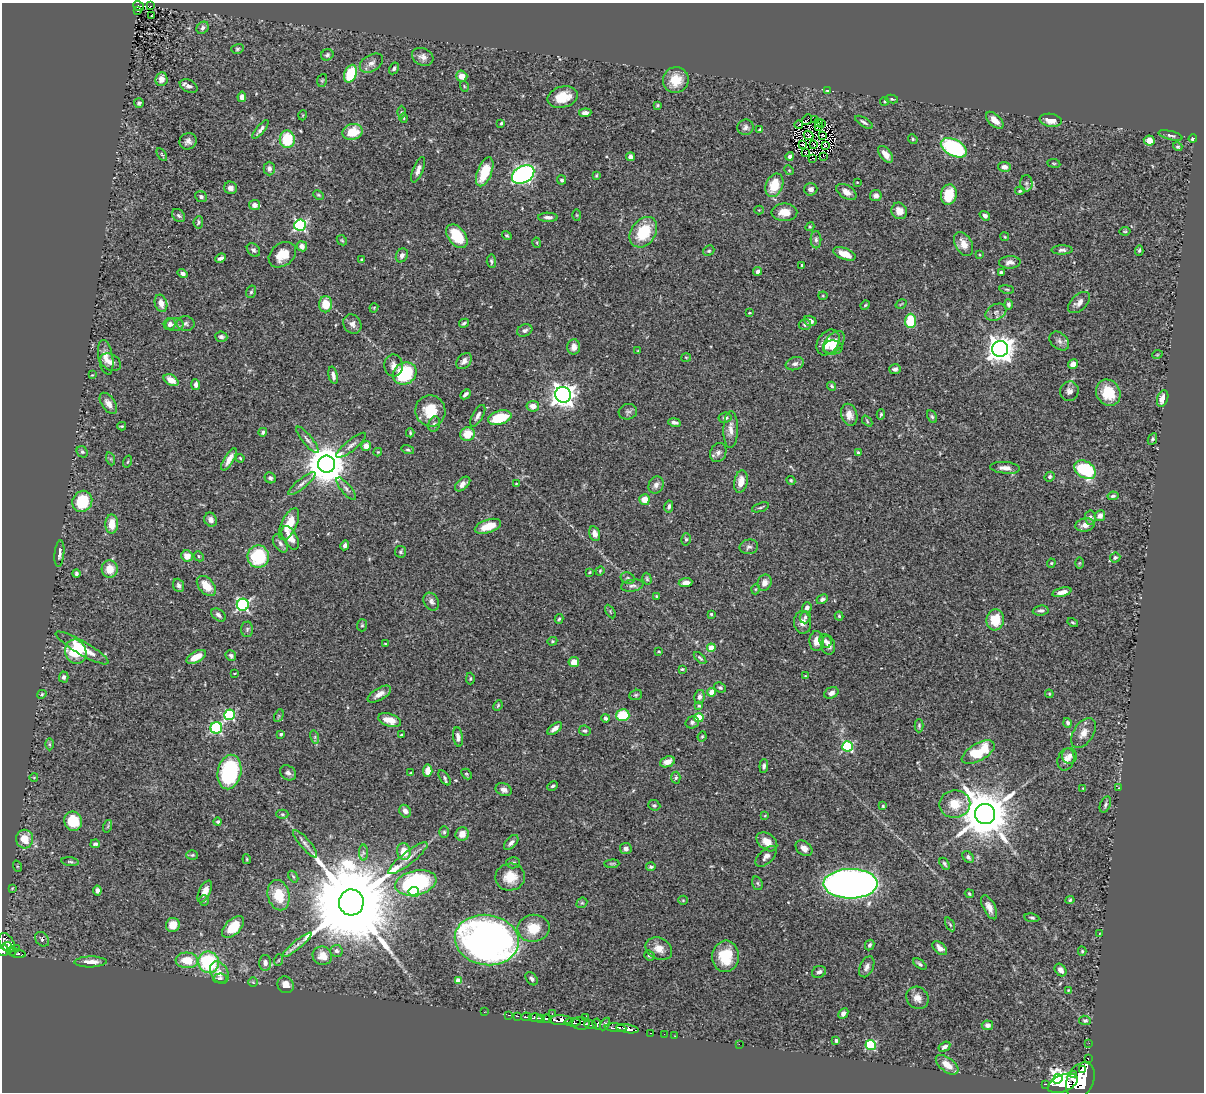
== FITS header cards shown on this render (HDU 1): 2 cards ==
NAXIS1  =                 1202
NAXIS2  =                 1090

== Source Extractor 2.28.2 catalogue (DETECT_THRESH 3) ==
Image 1202 x 1090 px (HDU 1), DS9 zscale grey, 1 PNG px = 1 image px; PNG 1206 x 1094 px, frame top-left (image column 1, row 1090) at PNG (2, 3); each listed source drawn as its Kron ellipse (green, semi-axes under 4 px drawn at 4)
Background 0.855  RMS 0.027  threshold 0.082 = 3 sigma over >= 5 px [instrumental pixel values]
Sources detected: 459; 1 with non-positive FLUX_AUTO (blend fragments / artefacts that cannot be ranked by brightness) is neither listed nor drawn; the other 458 listed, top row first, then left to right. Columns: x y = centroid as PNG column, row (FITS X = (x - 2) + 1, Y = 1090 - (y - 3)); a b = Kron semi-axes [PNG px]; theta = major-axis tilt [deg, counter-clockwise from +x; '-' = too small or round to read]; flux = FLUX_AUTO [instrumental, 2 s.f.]
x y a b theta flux
139 6 5 4 - 75
150 6 2 2 - 0.87
137 11 3 2 - 13
151 16 2 2 - 1.9
203 28 7 5 48 5
237 49 6 5 - 3
327 55 6 5 - 4
423 57 11 8 -26 10
371 63 12 8 30 10
394 68 6 4 60 4
350 74 9 6 68 68
462 76 6 5 - 17
161 79 7 6 - 14
322 80 6 5 - 2.4
676 80 13 12 - 39
189 86 9 6 -25 7.5
464 86 5 3 - 1.6
827 91 4 3 - 1.9
242 97 5 4 - 12
563 97 15 10 14 41
892 99 6 4 -10 2.6
885 101 4 4 - 1.9
139 103 5 5 - 3.5
657 105 3 3 - 2.4
401 112 6 4 -90 2.5
585 113 6 4 7 9.2
303 115 5 3 - 1.5
404 118 4 3 - 1.6
814 119 2 2 - 280
807 120 6 2 51 1.2
995 120 10 6 -44 17
1051 120 11 6 -8 19
864 122 10 4 -32 4.5
501 123 4 3 - 2.7
819 123 3 2 - 0.81
821 124 3 2 - 0.93
799 125 4 2 - 0.79
746 127 8 7 - 6.6
819 127 3 2 - 1.2
260 129 11 3 50 6.4
760 130 4 3 - 5.2
353 132 10 8 12 43
809 135 5 2 - 0.12
823 135 3 2 - 2.4
1171 135 12 4 -14 5.1
287 139 9 7 -88 71
913 139 5 4 - 2.5
1193 139 4 3 - 5
1149 140 5 5 - 15
188 141 9 8 - 8
813 144 2 2 - 0.66
803 145 4 2 - 1.3
825 146 3 2 - 1.5
1178 147 5 4 - 3
954 148 14 8 -28 210
805 153 3 2 - 2
162 154 7 3 -56 2.4
885 154 10 5 -52 16
790 156 4 4 - 7.5
823 156 2 2 - 1.2
630 157 4 4 - 9.5
813 158 3 2 - 2.3
1054 163 6 3 -8 2
1004 167 6 5 - 9.6
269 169 7 5 90 6.6
418 170 13 5 69 10
789 170 5 4 - 2.2
485 172 15 7 69 62
523 174 12 8 29 550
596 175 4 3 - 1.9
562 180 4 4 - 4.3
857 182 3 2 - 1.1
1026 183 8 6 88 5.4
774 185 12 8 67 47
231 188 6 6 - 8.4
811 189 6 6 - 8
1020 191 5 3 - 2.4
846 192 11 6 -32 12
949 194 10 8 80 47
318 195 5 3 - 2.3
876 196 6 5 - 6.9
201 197 6 5 - 4.1
255 205 5 5 - 9.6
759 210 4 4 - 2.2
899 211 8 7 - 16
784 212 13 8 0 23
577 215 6 4 -88 1.9
179 216 7 5 -44 3.7
985 216 5 4 - 6.9
548 217 10 4 -1 7.5
198 222 6 4 83 3.3
300 225 6 5 - 310
810 227 4 4 - 1.9
1125 231 5 4 - 2.5
643 232 16 12 54 73
507 235 5 4 - 2.3
457 236 13 8 -51 64
1005 237 4 3 - 1.8
342 240 6 4 -45 2.4
816 240 9 5 -89 5.3
537 243 5 3 - 1.7
964 244 13 8 -62 17
302 246 5 5 - 12
253 250 7 5 -45 5.4
1062 250 10 4 0 5.5
1139 250 5 4 - 3.2
709 251 6 5 - 3
844 254 12 5 -20 22
282 255 15 11 38 33
402 255 7 5 62 6.8
979 255 3 2 - 1.8
221 258 5 3 - 6.8
361 260 4 3 - 2.6
491 261 7 4 -86 3.8
1010 262 11 6 3 9.3
802 265 3 3 - 3.9
758 271 4 4 - 6.5
1001 272 4 3 - 2.8
183 273 5 4 - 6.4
1007 289 7 3 -9 2.5
251 292 6 5 - 3.2
823 296 4 4 - 1.9
1079 302 13 7 43 12
161 303 9 6 -74 16
326 304 8 6 89 37
901 304 6 2 32 1.6
1009 304 5 4 - 4.2
865 305 5 4 - 2.4
374 308 5 4 - 1.7
996 312 11 7 29 8.3
749 313 4 3 - 1.7
810 321 6 5 - 6.7
910 321 7 5 87 65
464 323 5 3 - 3
170 324 6 5 - 6.7
186 324 9 7 -1 6
352 324 10 8 -52 9
805 324 6 5 - 4.7
174 325 9 6 -1 7.4
525 330 8 5 21 5.6
221 337 6 5 - 5.8
1059 341 11 8 -41 8.1
828 342 14 10 56 27
834 343 13 8 50 18
574 347 7 6 - 13
833 347 9 7 -2 11
1000 349 8 8 - 2200
638 351 3 3 - 1.4
1157 355 5 3 - 1.5
106 357 17 7 -80 16
686 357 5 3 - 1.6
464 361 9 6 47 8.6
111 362 11 8 -29 12
795 364 9 6 19 7.1
1073 364 5 4 - 12
393 365 11 9 -87 10
895 369 6 5 - 5.3
405 373 12 10 32 130
92 375 4 3 - 1.4
333 375 9 4 -76 7.8
171 380 8 5 -30 20
196 385 5 4 - 7.8
832 386 4 3 - 2.7
1069 391 10 9 - 8.9
1108 393 14 11 -56 54
465 394 6 3 42 4.6
563 395 8 7 - 1500
1163 399 8 5 71 16
108 403 12 6 -56 12
533 406 6 5 - 14
430 411 16 15 - 47
628 412 9 7 15 5.5
881 414 5 4 - 2.5
849 415 11 8 -74 13
478 416 12 5 60 8.6
932 417 7 4 -62 3.3
500 418 12 6 16 74
725 418 6 5 - 5.1
867 421 6 4 -48 2.2
674 422 6 3 -10 5.2
434 424 8 5 73 4.8
122 426 4 3 - 2.3
731 430 18 7 88 14
263 432 4 4 - 3.1
410 433 4 3 - 2.3
468 434 7 7 - 34
1152 439 6 4 63 3.6
307 440 16 4 -51 7
351 445 18 5 39 8.7
366 446 5 5 - 15
408 450 6 4 -17 3
82 452 6 5 - 3.6
378 452 4 4 - 1.6
718 452 10 8 65 8.5
858 452 3 3 - 2.8
240 458 4 3 - 2.3
111 459 7 4 -71 2.9
229 459 12 5 59 13
128 462 6 3 71 1.7
327 464 8 8 - 5900
1005 468 15 6 -5 11
1085 470 12 8 -32 150
1050 477 5 4 - 3.7
270 478 6 5 - 4.3
791 480 5 4 - 2.3
741 482 11 6 79 21
302 484 17 5 39 9
463 484 9 5 42 8.7
516 484 4 4 - 1.7
656 485 9 7 64 7.9
346 489 14 5 -50 6.8
1113 496 5 4 - 3.9
644 500 5 5 - 20
82 501 11 9 59 75
669 506 6 4 78 4.5
760 507 9 3 19 2.9
1100 516 5 5 - 10
1090 517 7 5 -86 5.8
211 520 7 6 - 7
112 524 9 6 89 26
289 524 17 8 64 41
1085 525 10 6 11 13
488 526 13 6 18 34
595 534 7 5 -74 11
290 538 13 7 -61 18
686 539 6 5 - 3.3
280 543 10 6 -58 6.4
345 545 5 4 - 5.2
749 547 9 7 12 6.1
400 552 6 6 - 3.3
59 554 13 5 84 8
187 556 6 5 - 20
199 556 5 4 - 2.5
258 557 11 11 - 100
1115 558 5 5 - 3.6
1051 563 4 4 - 2
1079 563 6 4 89 2.1
110 569 9 8 - 25
600 571 5 4 - 2
590 572 3 3 - 1.6
76 574 4 3 - 3.8
628 578 7 5 -22 3.8
647 579 6 4 -74 2.9
686 583 7 4 6 12
764 583 8 7 - 12
179 585 7 5 -69 5.4
206 586 12 7 -48 32
632 586 11 6 10 6.4
756 589 5 3 - 1.7
1062 592 10 4 14 12
657 596 3 2 - 1.9
822 599 6 4 28 5.2
431 602 9 7 -58 7.6
243 605 6 6 - 310
807 608 5 4 - 7.8
610 611 7 4 -60 2.5
1041 611 8 5 5 4.7
711 614 4 4 - 2.4
219 615 8 5 -38 7.1
839 616 4 4 - 2.2
805 617 6 5 - 4.4
559 619 5 4 - 2.5
995 620 10 8 83 46
803 622 11 8 -86 11
1073 622 5 4 - 2.3
362 625 6 5 - 2.9
247 629 7 6 - 3.8
552 641 5 4 - 2.4
816 641 10 7 -88 18
825 641 7 6 - 5.9
385 643 3 2 - 1.1
828 645 9 7 -82 9.8
82 648 30 6 -30 38
711 648 4 4 - 45
659 651 3 2 - 1.6
76 652 12 10 -72 73
231 656 6 5 - 4.1
196 657 11 5 29 27
700 658 7 2 -45 2.9
574 662 5 5 - 21
682 669 3 3 - 2
234 673 3 2 - 1.4
805 676 3 3 - 1.8
64 677 5 4 - 5.2
470 679 6 4 88 2.7
720 687 6 5 - 3.2
712 692 4 4 - 29
831 693 7 5 26 8.8
42 694 5 4 - 2.2
379 694 13 6 31 14
1049 694 4 3 - 1.9
636 695 6 5 - 3.2
699 697 7 5 79 5.6
498 705 5 3 - 2.5
699 706 4 4 - 2.1
230 715 5 5 - 190
623 715 7 6 - 74
279 716 7 4 65 3
606 718 4 3 - 3.6
699 718 5 4 - 60
390 720 12 6 -18 24
692 722 7 6 - 4.2
1068 723 5 4 - 5.2
919 726 7 4 90 3
216 728 6 5 - 220
555 728 8 4 39 8.8
585 731 6 5 - 3.5
1083 733 17 10 56 17
281 734 4 3 - 3.1
401 735 3 2 - 2
702 736 5 3 - 2.2
315 737 7 4 -73 2.9
458 737 10 5 -81 7.9
49 744 6 4 -90 2.5
848 746 5 5 - 180
978 752 18 8 30 76
1069 756 8 7 - 8.1
1066 759 11 8 73 13
667 762 7 5 22 17
764 766 7 4 85 4.9
428 771 6 4 85 22
229 772 17 11 79 180
288 773 9 6 -40 6.5
411 773 3 3 - 2
466 774 6 4 -47 2.4
34 777 4 3 - 1.2
445 778 8 4 -55 3.9
676 778 6 4 86 2.9
553 786 6 3 27 2.8
1083 788 3 3 - 1.4
1118 788 4 3 - 1.2
504 790 8 6 -22 8
955 804 15 13 10 36
654 805 6 5 - 3.8
1105 805 8 5 68 4.3
883 806 4 4 - 2.2
405 811 7 5 -57 8.3
282 814 6 4 0 2.7
985 814 10 10 - 10000
765 816 4 2 - 1.4
73 821 10 8 -62 59
218 822 4 4 - 2.7
108 826 6 4 72 2.5
444 832 6 4 -89 3.6
462 834 7 6 - 16
25 839 9 8 - 39
511 842 9 5 48 7.3
767 842 11 8 -38 20
95 844 5 4 - 3.9
305 844 17 5 -49 8.8
626 848 6 5 - 7.1
804 848 9 6 -37 11
404 851 8 6 -79 28
363 853 8 4 -89 4.7
192 855 6 5 - 2.7
766 856 13 7 44 9.2
968 857 6 5 - 5.5
408 858 24 6 38 16
247 859 5 3 - 2.1
70 862 9 4 -7 3.1
513 863 7 5 -3 4.9
612 864 7 3 5 2.6
945 864 6 4 -57 3.3
17 866 6 3 -72 1.8
651 867 5 4 - 3.6
293 877 6 3 -56 2.3
510 877 15 13 12 36
416 883 21 12 12 210
757 883 7 5 -73 3.1
850 884 27 14 0 1300
12 888 3 2 - 1.5
97 891 5 4 - 6.8
205 891 12 5 64 16
414 892 5 5 - 100
969 894 5 3 - 2.2
279 895 15 11 -77 47
204 900 5 5 - 3.2
683 900 5 4 - 2.2
1070 900 4 4 - 2.7
351 902 13 12 - 51000
582 903 6 5 - 2.5
989 907 13 6 -63 13
1032 918 7 3 -9 2.9
950 924 7 4 -63 2.5
173 925 7 6 - 26
233 927 13 7 45 50
533 928 16 13 9 41
1100 934 4 2 - 1.3
42 939 8 6 -48 6.5
487 940 32 25 -10 1100
7 943 10 7 -54 480
297 945 19 4 39 11
870 945 5 4 - 3.8
7 947 5 3 - 160
940 948 9 5 -42 11
17 949 2 2 - 7.6
659 949 14 10 -26 19
3 951 5 5 - 370
12 951 5 3 - 39
336 951 6 6 - 4.9
1082 951 4 4 - 2.1
18 954 8 3 -7 150
649 955 5 4 - 3.1
322 956 10 9 - 22
725 956 16 13 84 60
187 960 11 8 -3 39
279 960 6 3 70 1.9
90 962 16 5 1 17
209 962 11 10 - 140
265 963 8 6 -90 9.5
920 964 8 4 -37 3.7
867 967 11 6 65 8.8
1060 970 7 5 -52 8.8
219 972 12 8 -60 17
819 972 7 5 23 7
220 978 7 5 5 5.7
532 979 7 5 -49 4.5
458 981 4 4 - 22
253 982 4 4 - 2.1
286 985 9 8 - 15
1068 990 4 3 - 1.6
917 998 12 10 -48 14
484 1012 2 2 - 6.8
843 1013 6 4 45 5.7
552 1014 3 2 - 80
509 1015 4 2 - 31
518 1016 3 2 - 66
526 1017 5 3 - 160
585 1017 3 2 - 120
536 1018 7 3 -7 570
541 1018 4 3 - 410
547 1019 5 3 - 430
560 1020 11 5 -1 2100
1085 1020 6 5 - 3.9
573 1022 8 4 -2 440
581 1023 9 6 -10 490
597 1024 5 4 - 320
605 1024 7 3 59 200
591 1025 6 3 -8 300
987 1025 5 5 - 6.9
615 1028 11 4 -4 850
627 1029 11 4 -9 1300
651 1033 3 2 - 31
664 1034 2 2 - 8.7
675 1036 2 2 - 11
836 1041 4 4 - 4.9
1089 1043 2 2 - 9.3
739 1044 2 2 - 52
871 1045 5 5 - 150
944 1047 6 4 33 7.2
1088 1059 2 2 - 11
947 1065 13 7 -37 21
1082 1069 4 3 - 310
1074 1075 4 3 - 420
1058 1079 5 4 - 650
1080 1080 19 13 64 8200
1063 1083 16 8 22 4600
1045 1084 3 2 - 50
At the frame edge (FLAGS 8, measured only in part): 1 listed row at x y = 3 951
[1 non-positive-flux detection neither listed nor drawn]